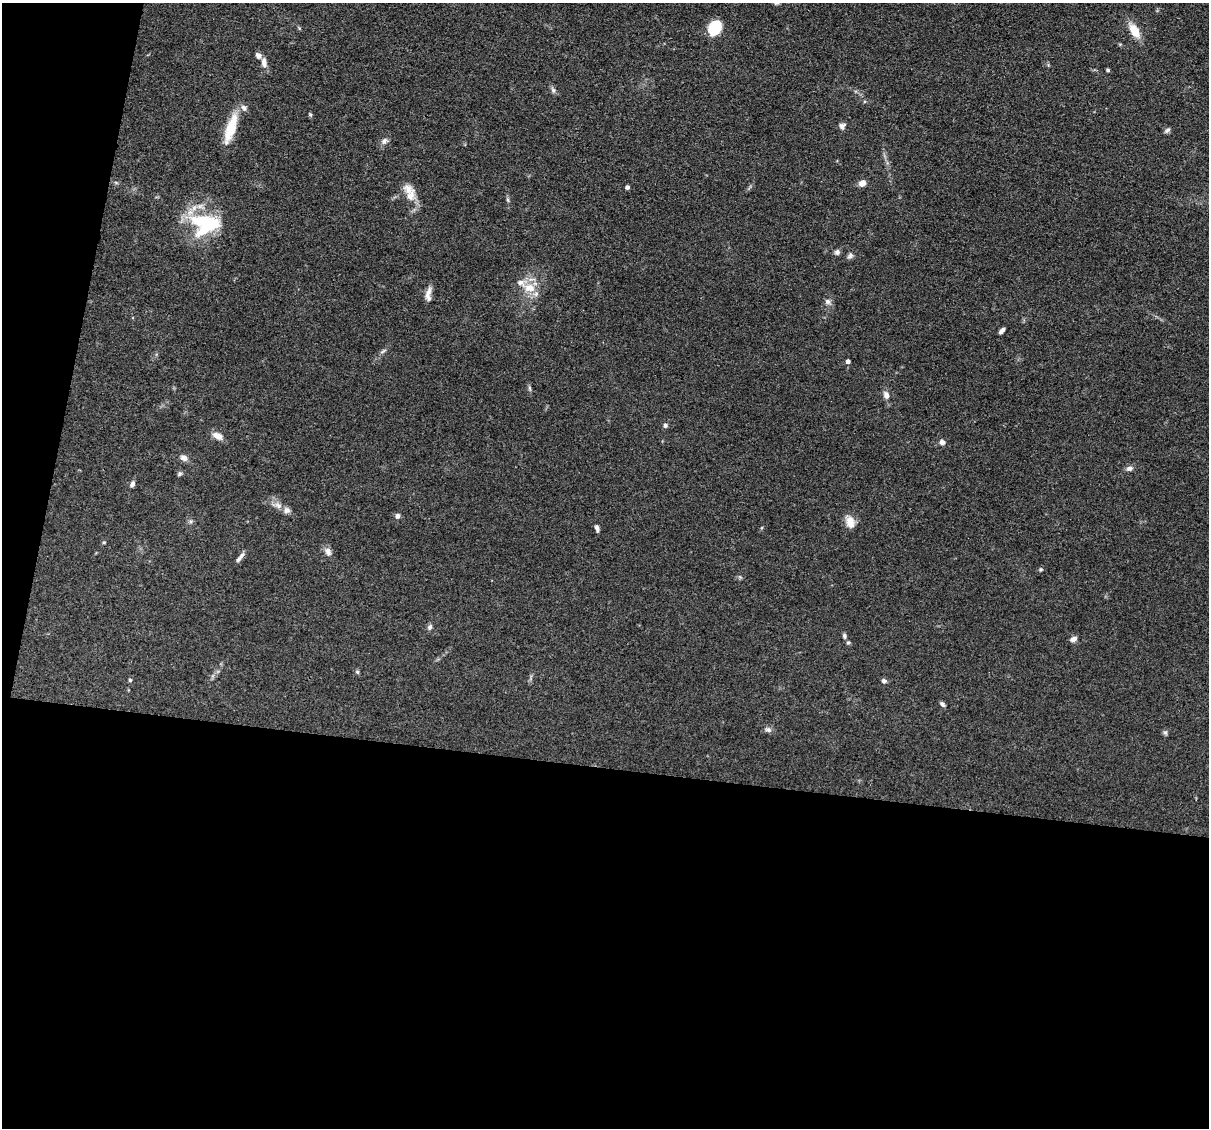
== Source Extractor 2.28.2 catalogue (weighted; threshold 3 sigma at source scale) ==
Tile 13 of 4 x 4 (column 1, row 4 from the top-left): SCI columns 1-1207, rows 233-1358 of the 4830 x 4851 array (HDU 1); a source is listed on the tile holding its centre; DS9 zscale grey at full resolution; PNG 1211 x 1130 px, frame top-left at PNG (2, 3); no overlay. Shown black and unused: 36% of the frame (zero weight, under 3 of 4 exposures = <1% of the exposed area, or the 3 px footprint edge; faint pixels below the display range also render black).
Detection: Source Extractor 2.28.2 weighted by HDU 2 'WHT'; one run over the whole footprint, this tile lists its part. Background 0.067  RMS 0.0061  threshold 0.0275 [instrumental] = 3 sigma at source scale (4.5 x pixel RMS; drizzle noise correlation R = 1.50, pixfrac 1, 0.05/0.05 arcsec/px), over >= 5 px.
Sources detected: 57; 2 inside a brighter object's white glare — not listed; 6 inside a brighter listed object's ellipse — not listed separately; the other 49 listed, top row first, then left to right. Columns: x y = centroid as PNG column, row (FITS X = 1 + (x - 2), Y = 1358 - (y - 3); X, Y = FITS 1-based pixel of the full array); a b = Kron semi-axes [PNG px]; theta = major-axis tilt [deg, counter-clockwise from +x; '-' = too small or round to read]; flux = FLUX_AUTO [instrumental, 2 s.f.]
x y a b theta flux
715 28 14 11 60 19
1134 31 15 8 -60 11
264 62 12 7 -81 3.6
1108 70 4 3 - 0.96
553 90 8 5 -54 1.6
310 115 5 4 - 0.77
842 126 9 7 31 2
231 129 41 11 72 16
1167 130 8 5 45 1.4
384 141 9 7 70 2.2
862 183 7 6 - 4.2
627 187 4 3 - 1.7
410 195 18 11 77 6.9
203 221 38 18 0 30
837 252 7 7 - 1.7
850 256 9 6 56 1.7
529 288 16 12 -9 9.8
428 294 19 7 84 3.8
827 301 8 8 - 2.1
1002 331 7 4 47 2.1
383 351 9 4 35 1.3
848 361 4 4 - 2.3
529 388 7 4 -71 0.94
886 395 9 7 -70 3.2
665 425 5 5 - 1.6
217 436 12 8 -28 4.6
942 442 7 6 - 2.1
184 458 9 7 -33 2.8
1129 468 8 6 7 2.1
180 474 6 5 - 1.1
132 484 7 5 63 2.1
278 505 11 7 -30 3.4
398 516 6 6 - 1.8
850 522 16 10 -75 5.8
597 528 8 4 -75 1.8
104 542 5 3 - 0.6
328 551 11 8 -60 3.1
242 555 11 6 55 2
1041 569 6 4 1 0.75
430 627 7 6 - 1.6
844 636 6 5 - 1.3
1074 639 8 6 29 2.5
848 642 5 4 - 0.81
357 672 6 5 - 0.94
130 680 4 4 - 0.97
884 681 6 5 - 1.5
942 704 7 5 -50 1.4
768 730 9 7 -20 2
1165 733 6 5 - 1.1